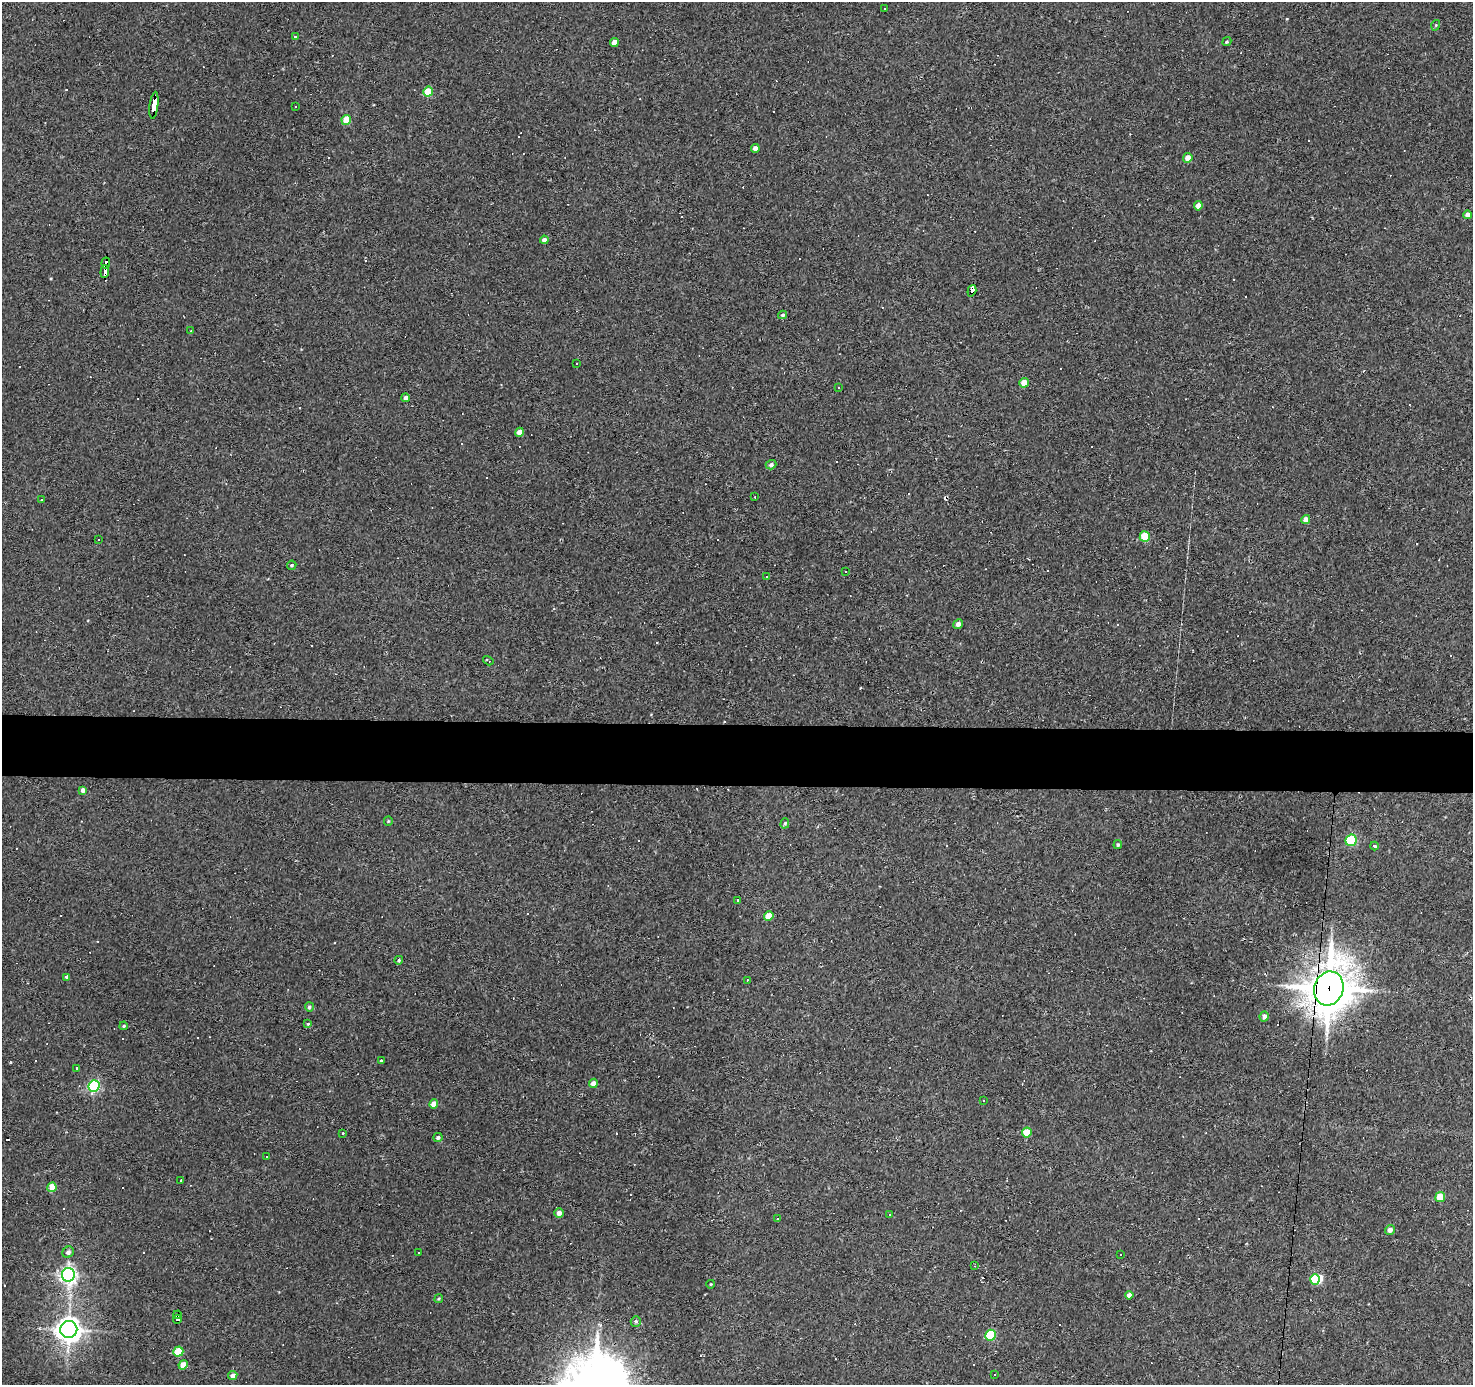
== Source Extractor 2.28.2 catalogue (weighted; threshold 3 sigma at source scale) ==
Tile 5 of 3 x 3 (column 2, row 2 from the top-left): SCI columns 1472-2942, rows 1573-2955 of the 4413 x 4438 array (HDU 1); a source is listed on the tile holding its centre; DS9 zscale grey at full resolution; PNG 1475 x 1387 px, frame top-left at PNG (2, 2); each listed source drawn as its Kron ellipse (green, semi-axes under 4 px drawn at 4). Shown black and unused: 4% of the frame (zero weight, under 2 of 3 exposures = <1% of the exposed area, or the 3 px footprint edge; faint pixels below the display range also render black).
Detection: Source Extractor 2.28.2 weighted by HDU 2 'WHT'; one run over the whole footprint, this tile lists its part. Background 0.0775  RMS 0.0053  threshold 0.0238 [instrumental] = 3 sigma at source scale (4.5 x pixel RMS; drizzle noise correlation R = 1.50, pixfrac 1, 0.05/0.05 arcsec/px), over >= 5 px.
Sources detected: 150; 62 cosmic-ray / hot-pixel residue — neither listed nor drawn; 2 inside a brighter listed object's ellipse — not listed separately; the other 86 listed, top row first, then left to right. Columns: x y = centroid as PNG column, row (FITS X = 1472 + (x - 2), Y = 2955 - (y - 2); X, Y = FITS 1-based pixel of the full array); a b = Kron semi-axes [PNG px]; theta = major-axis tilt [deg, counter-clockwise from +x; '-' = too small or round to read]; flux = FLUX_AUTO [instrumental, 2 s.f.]
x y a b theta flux
884 9 3 2 - 0.42
1436 25 5 3 - 0.47
295 37 4 4 - 0.98
614 42 4 4 - 4.6
1227 42 5 4 - 0.71
428 92 5 4 - 12
154 105 14 4 83 85
295 107 3 2 - 0.6
346 120 5 4 - 9.6
755 148 4 4 - 2.8
1188 158 5 4 - 4.9
1198 206 5 4 - 3.8
1468 215 4 4 - 3
544 240 4 4 - 2.3
106 263 5 4 - 41
105 272 6 3 86 45
972 291 6 4 72 48
783 315 4 4 - 0.98
191 331 3 2 - 0.35
577 364 3 2 - 0.77
1024 383 5 4 - 6.9
838 387 3 2 - 0.4
406 398 4 4 - 2
519 432 4 4 - 4.4
771 465 5 4 - 1.5
755 497 3 2 - 0.54
41 500 3 2 - 0.37
1306 520 4 4 - 3.7
1145 537 5 5 - 16
98 539 3 2 - 0.5
292 565 5 4 - 0.77
845 572 3 3 - 0.49
767 577 3 2 - 0.48
958 624 5 4 - 2.2
488 661 5 2 - 0.55
83 790 4 4 - 2.1
388 821 5 4 - 0.57
785 823 5 4 - 0.81
1351 840 6 5 - 41
1118 845 4 3 - 0.71
1374 846 4 3 - 1.5
738 900 3 3 - 0.48
769 916 5 4 - 7.4
399 960 4 4 - 0.82
67 977 3 3 - 1.5
747 980 3 2 - 0.46
1329 988 17 14 72 1700
309 1007 5 4 - 1.1
1264 1016 5 4 - 2.2
308 1024 3 3 - 0.63
124 1026 4 3 - 0.66
381 1061 3 2 - 0.7
77 1068 3 3 - 2.9
593 1083 5 4 - 3.1
94 1086 6 5 - 76
983 1101 3 2 - 0.47
434 1104 4 4 - 5.3
343 1133 3 3 - 0.62
1027 1133 5 5 - 12
438 1138 4 4 - 1.2
267 1157 3 3 - 2.4
181 1181 3 2 - 0.49
52 1187 5 4 - 13
1440 1197 5 5 - 11
559 1213 5 4 - 2.6
890 1215 3 3 - 1.4
778 1219 3 3 - 0.85
1390 1230 5 4 - 2.6
68 1252 6 5 - 1.6
419 1253 3 3 - 1.9
1120 1254 3 2 - 0.33
975 1266 3 3 - 0.53
68 1275 7 6 - 190
1315 1279 5 4 - 18
711 1284 4 3 - 0.36
1129 1295 4 4 - 2.1
439 1299 5 4 - 0.63
178 1315 4 3 - 5.9
177 1319 4 4 - 10
636 1321 5 5 - 1
69 1330 8 8 - 430
991 1335 5 5 - 33
178 1352 5 5 - 14
183 1365 5 4 - 7.9
995 1375 2 2 - 0.83
233 1376 5 4 - 3.1
Overlapping masked pixels (flux is a lower limit): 7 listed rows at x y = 154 105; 106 263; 105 272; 972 291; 1329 988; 178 1315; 177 1319